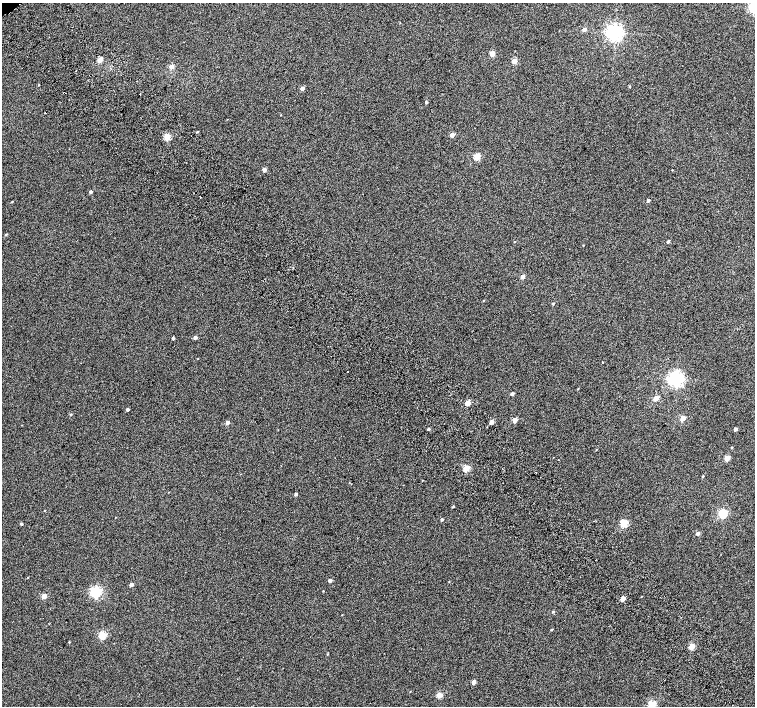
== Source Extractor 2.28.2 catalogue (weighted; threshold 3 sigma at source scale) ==
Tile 6 of 4 x 4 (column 2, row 2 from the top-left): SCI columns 1557-3062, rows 3080-4486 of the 6118 x 6093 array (HDU 1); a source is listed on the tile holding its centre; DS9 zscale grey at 2 x 2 block average (1 PNG px = mean of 2 x 2 image px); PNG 757 x 708 px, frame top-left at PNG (2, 3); no overlay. Shown black and unused: <1% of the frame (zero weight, under 2 of 3 exposures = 3% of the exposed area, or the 3 px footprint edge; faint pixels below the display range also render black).
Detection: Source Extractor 2.28.2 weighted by HDU 2 'WHT'; one run over the whole footprint, this tile lists its part. Background 0.0524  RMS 0.052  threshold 0.234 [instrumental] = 3 sigma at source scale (4.5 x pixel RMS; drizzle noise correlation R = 1.50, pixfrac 1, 0.0396/0.0396 arcsec/px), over >= 5 px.
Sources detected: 77; all 77 listed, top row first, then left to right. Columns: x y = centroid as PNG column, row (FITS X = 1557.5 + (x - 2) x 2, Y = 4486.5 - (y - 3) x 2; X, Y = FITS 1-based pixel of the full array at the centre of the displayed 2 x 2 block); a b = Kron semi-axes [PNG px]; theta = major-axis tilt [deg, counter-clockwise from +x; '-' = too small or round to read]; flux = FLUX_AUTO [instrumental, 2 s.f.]
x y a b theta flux
753 7 4 3 - 1400
584 29 3 3 - 52
614 32 4 4 - 5000
492 54 3 3 - 190
100 60 3 3 - 180
514 61 3 3 - 170
171 67 3 3 - 100
629 86 3 2 - 8.2
302 88 3 3 - 47
140 94 2 2 - 9.4
426 102 3 2 - 18
45 112 2 2 - 23
281 115 2 2 - 4.4
197 132 2 2 - 58
452 135 3 3 - 100
167 137 3 3 - 280
477 156 3 3 - 340
264 170 3 3 - 71
90 192 3 2 - 25
200 197 2 2 - 11
648 200 2 2 - 32
12 202 2 2 - 6.3
6 235 3 3 - 9.8
515 242 2 2 - 6.5
668 242 4 2 - 23
583 245 2 2 - 6.2
523 277 3 3 - 66
553 304 3 2 - 12
195 337 3 3 - 35
173 338 3 2 - 19
603 362 2 2 - 6
347 372 2 2 - 29
677 379 4 4 - 3800
578 389 2 2 - 5.5
512 394 3 2 - 32
656 398 3 3 - 130
468 403 3 3 - 160
127 410 3 2 - 25
70 414 3 2 - 11
683 418 3 3 - 190
515 420 3 3 - 120
491 422 3 2 - 96
227 423 3 3 - 62
428 429 3 2 - 17
735 429 3 2 - 34
732 448 3 2 - 7.8
596 450 2 2 - 5.7
727 458 3 3 - 210
558 460 2 2 - 17
466 468 3 3 - 330
536 472 2 2 - 26
703 476 3 2 - 6.3
422 480 2 2 - 4
169 492 2 2 - 4.5
296 494 3 2 - 25
453 506 3 2 - 10
44 511 2 2 - 4.4
723 514 3 3 - 820
442 520 2 2 - 21
624 523 3 3 - 440
21 524 3 2 - 16
698 533 3 2 - 48
330 580 3 2 - 42
131 585 3 2 - 52
96 592 4 4 - 1700
44 596 3 3 - 130
623 599 4 3 - 100
553 612 3 3 - 12
342 615 2 2 - 4.8
551 630 3 2 - 9.3
102 635 3 3 - 490
69 642 3 2 - 7.7
692 646 3 3 - 250
327 654 2 2 - 7.4
473 682 3 3 - 110
439 695 3 3 - 210
652 704 3 3 - 480
Isophote crosses this tile's border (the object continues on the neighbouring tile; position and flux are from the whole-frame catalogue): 2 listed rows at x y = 753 7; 652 704